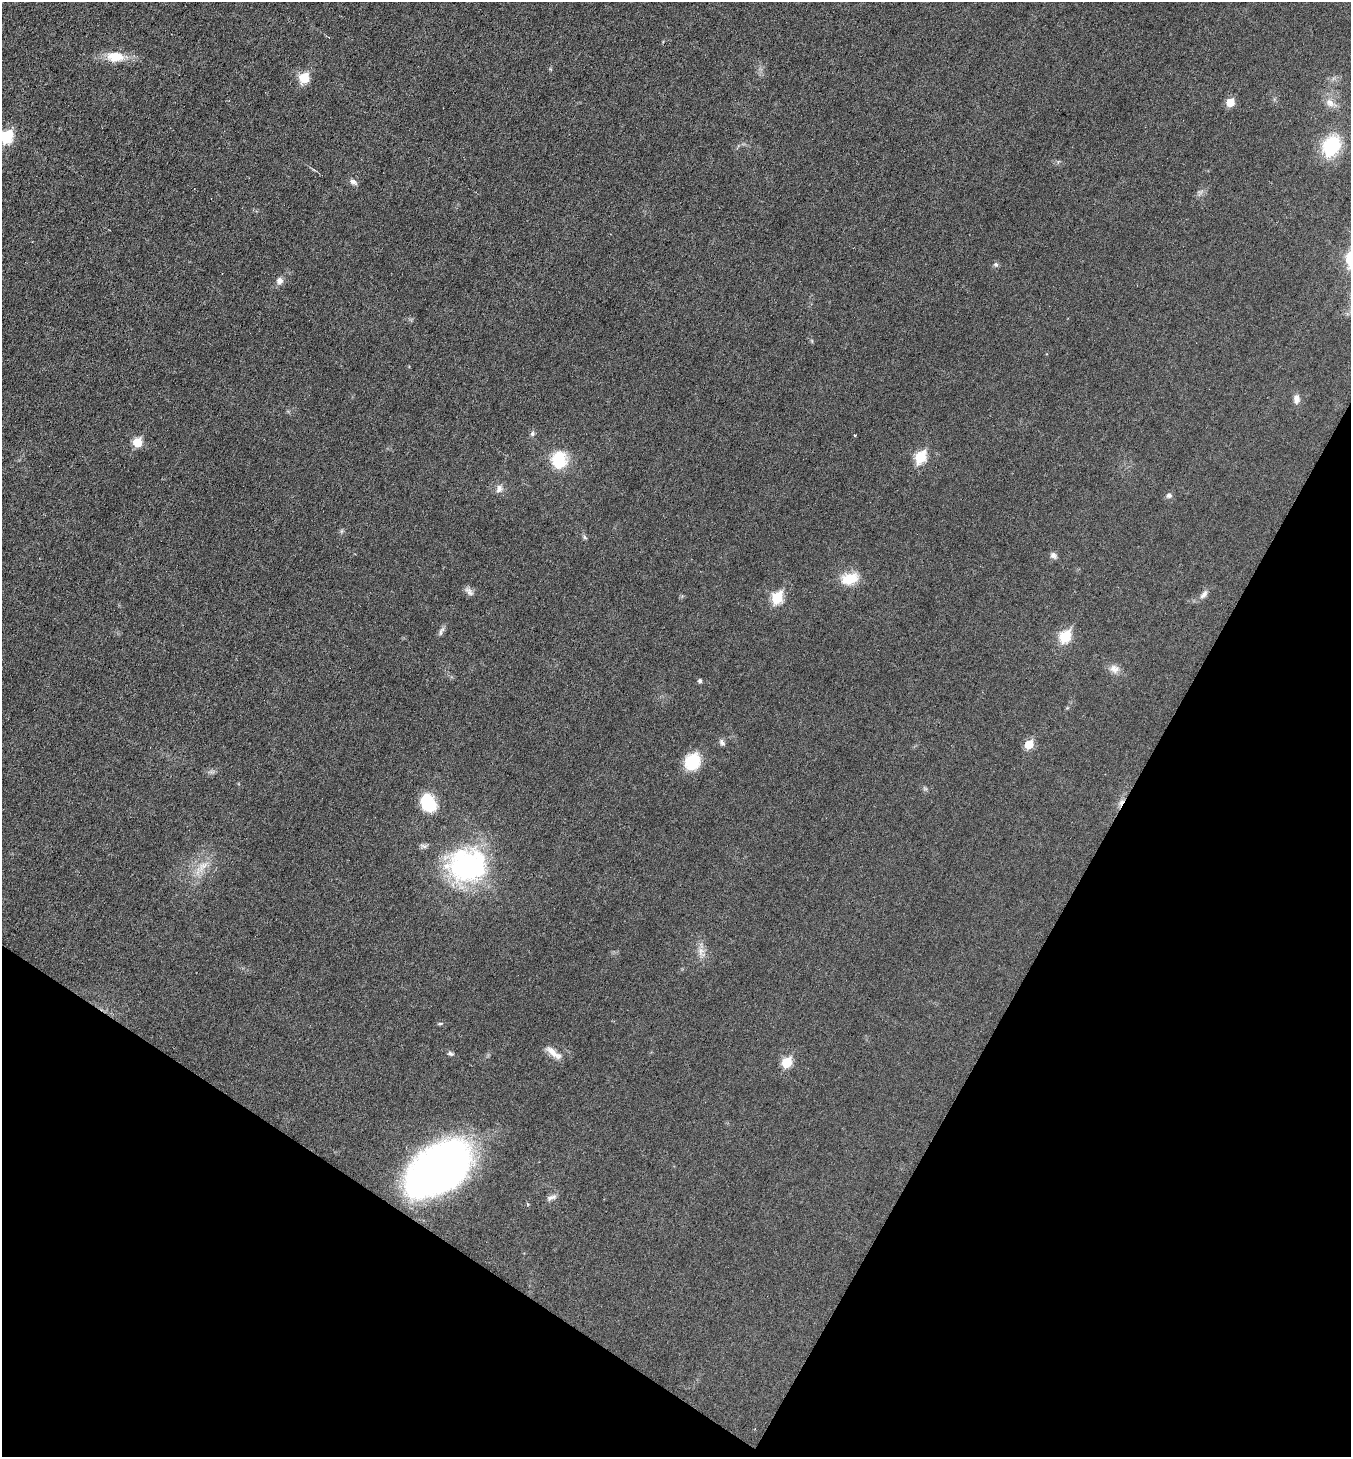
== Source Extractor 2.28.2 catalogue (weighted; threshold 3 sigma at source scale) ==
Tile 15 of 4 x 4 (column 3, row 4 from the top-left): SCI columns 2845-4193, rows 3-1457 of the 5830 x 5822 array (HDU 1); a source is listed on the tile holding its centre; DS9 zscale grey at full resolution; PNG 1353 x 1459 px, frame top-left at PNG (2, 2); no overlay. Shown black and unused: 26% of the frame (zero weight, under 3 of 6 exposures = <1% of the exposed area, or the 3 px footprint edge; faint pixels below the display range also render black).
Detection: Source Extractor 2.28.2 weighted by HDU 2 'WHT'; one run over the whole footprint, this tile lists its part. Background 0.0178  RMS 0.0036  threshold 0.0147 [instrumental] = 3 sigma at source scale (4.09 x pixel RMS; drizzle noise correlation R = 1.36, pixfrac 0.8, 0.05/0.05 arcsec/px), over >= 5 px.
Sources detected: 42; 2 cosmic-ray / hot-pixel residue — not listed; the other 40 listed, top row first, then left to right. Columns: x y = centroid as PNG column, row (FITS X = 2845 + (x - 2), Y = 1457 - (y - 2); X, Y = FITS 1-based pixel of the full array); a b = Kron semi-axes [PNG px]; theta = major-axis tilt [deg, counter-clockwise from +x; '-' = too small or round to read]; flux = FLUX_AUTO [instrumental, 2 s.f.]
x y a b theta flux
115 56 19 11 -3 7.2
304 78 6 6 - 14
1230 102 6 5 - 7.5
1330 103 14 10 -44 2.7
7 137 7 6 - 26
1331 146 23 18 60 17
353 182 9 7 -39 1.2
996 264 7 6 - 0.75
280 281 10 8 63 1.6
1296 399 12 8 89 1.9
532 434 6 6 - 0.75
855 435 3 3 - 0.61
137 442 6 6 - 10
921 457 7 6 - 22
559 460 20 17 86 12
499 489 11 8 75 1.6
1169 495 7 7 - 1
584 537 6 4 -87 0.57
1053 555 9 7 -36 1.2
850 579 23 14 17 7.3
469 591 14 7 -49 1.4
1204 594 14 7 49 1.7
777 597 7 6 - 21
441 631 14 5 63 1.1
1065 636 7 6 - 24
1114 669 14 10 -23 2.4
700 681 5 4 - 0.75
722 742 8 6 -54 1
1029 744 6 5 - 9.5
692 761 18 15 55 11
428 803 19 14 -63 12
467 865 46 39 5 53
203 866 17 9 41 3.8
701 951 13 7 90 2.2
440 1023 7 3 8 0.43
450 1053 7 5 -23 0.84
553 1053 25 7 -37 2.9
787 1062 6 6 - 15
438 1169 58 34 37 200
551 1198 15 6 20 1.3
Isophote crosses this tile's border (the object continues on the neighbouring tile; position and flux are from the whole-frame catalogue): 1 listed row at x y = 7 137